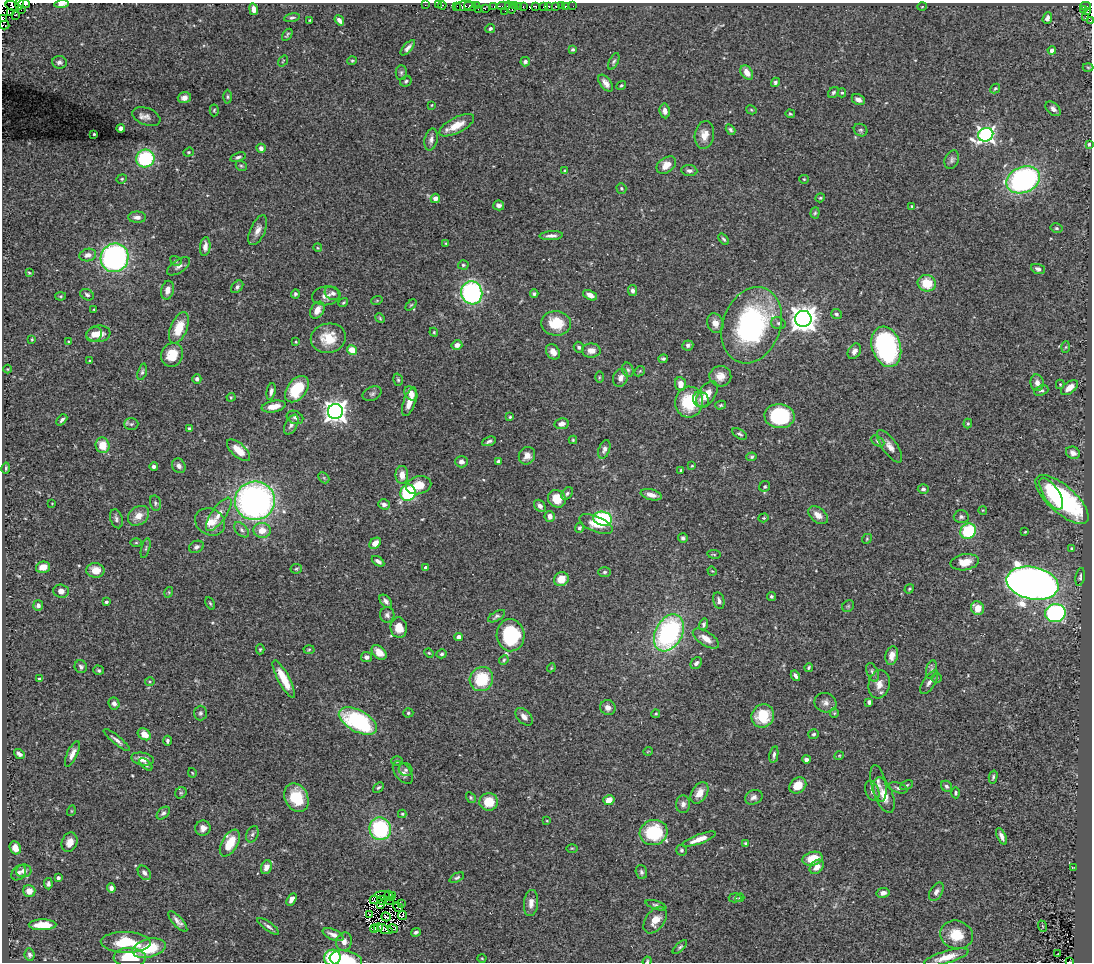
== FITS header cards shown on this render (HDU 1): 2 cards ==
NAXIS1  =                 1090
NAXIS2  =                  960

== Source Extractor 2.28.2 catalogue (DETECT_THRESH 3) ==
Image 1090 x 960 px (HDU 1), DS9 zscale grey, 1 PNG px = 1 image px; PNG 1094 x 964 px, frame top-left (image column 1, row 960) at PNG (2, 3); each listed source drawn as its Kron ellipse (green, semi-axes under 4 px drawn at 4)
Background 0.492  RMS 0.025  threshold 0.075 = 3 sigma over >= 5 px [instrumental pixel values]
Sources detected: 430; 6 with non-positive FLUX_AUTO (blend fragments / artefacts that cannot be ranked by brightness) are neither listed nor drawn; the other 424 listed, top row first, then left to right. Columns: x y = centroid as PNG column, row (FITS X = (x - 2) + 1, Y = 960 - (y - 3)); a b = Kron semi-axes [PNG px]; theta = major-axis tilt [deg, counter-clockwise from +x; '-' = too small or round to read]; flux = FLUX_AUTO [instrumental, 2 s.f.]
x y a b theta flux
19 4 6 2 81 20
24 4 6 2 -8 71
62 4 7 3 4 6.2
425 5 2 2 - 2.9
438 5 2 2 - 3.3
442 5 4 3 - 4.9
476 5 3 2 - 18
12 6 7 4 -18 2.6
457 6 3 2 - 20
464 6 9 5 11 85
470 6 6 4 -14 42
503 6 6 2 0 11
515 6 2 2 - 0.81
519 6 3 2 - 32
536 6 3 3 - 50
548 6 3 3 - 18
556 6 3 2 - 34
562 6 2 2 - 0.92
565 6 3 3 - 23
573 6 3 2 - 1.3
1085 6 5 3 - 13
494 7 4 2 - 9.6
510 7 6 4 -59 54
523 7 3 2 - 64
543 7 3 3 - 45
922 7 5 3 - 1.5
254 9 6 4 -79 11
478 9 2 2 - 3.2
485 9 2 2 - 0.88
1083 9 3 2 - 8.1
21 10 2 2 - 12
505 11 3 2 - 1.4
1088 12 2 2 - 14
10 13 4 2 - 11
16 15 2 2 - 4.2
292 18 8 4 11 3.4
1047 18 6 4 70 6.8
1085 18 3 2 - 1.8
2 19 3 2 - 1.3
310 20 3 3 - 1.4
339 20 5 4 - 6.7
1091 21 3 2 - 3
4 25 5 2 - 62
490 29 5 4 - 3.7
287 35 7 3 54 2.7
408 48 9 4 49 6.3
573 49 4 4 - 2.7
1052 50 4 4 - 6.3
283 61 6 3 53 1.5
352 61 5 4 - 2
614 61 9 4 64 3.3
59 62 7 6 - 5.3
525 62 5 4 - 4.2
1088 67 5 3 - 1.6
401 72 7 5 89 3.6
747 72 8 5 -55 15
406 81 6 5 - 2.8
775 82 5 4 - 3.3
606 83 10 5 -52 9.6
621 85 5 4 - 2.3
995 88 5 3 - 2.2
833 92 6 4 46 3.3
842 93 4 4 - 2.4
228 97 7 3 -90 2.5
184 98 6 5 - 7.6
858 99 7 5 -27 7.2
432 105 3 2 - 1.2
1053 109 9 5 -44 7.5
214 110 6 4 87 2.2
751 110 5 4 - 2
665 111 7 5 -81 9.8
790 114 5 4 - 2.2
146 116 15 8 -21 9.6
457 125 19 7 27 28
121 128 4 4 - 6.5
731 130 6 4 -56 3.3
861 130 7 6 - 3.4
94 134 3 3 - 1.7
704 135 14 9 81 17
986 135 7 6 - 630
431 139 11 6 78 7
1089 144 3 3 - 2.3
261 148 5 4 - 6.1
188 152 5 4 - 2.3
238 157 8 4 18 4
145 158 9 8 - 140
952 160 10 7 67 5.3
666 165 11 7 35 18
241 166 6 5 - 2.3
565 171 4 4 - 2.4
689 171 8 5 -8 5.6
122 179 5 4 - 2.2
804 179 5 4 - 1.7
1023 180 17 13 22 390
621 188 5 5 - 2.7
435 198 5 4 - 13
820 198 4 4 - 1.8
499 205 5 5 - 5
912 206 4 4 - 1.6
815 213 5 4 - 2.5
137 217 9 5 0 7.9
1056 228 6 4 -14 2.8
258 230 16 7 66 12
551 236 12 4 3 7.2
724 239 6 3 -52 2.9
446 243 3 3 - 1.8
205 247 9 5 84 9.2
318 248 4 3 - 1.5
88 255 8 6 10 9.6
115 258 14 14 - 380
176 261 6 4 -30 2.7
463 265 5 4 - 2.8
179 266 13 6 34 7.2
1038 269 7 4 -19 5
29 273 3 3 - 1.6
927 283 9 8 - 42
237 287 7 5 48 4.3
168 290 9 6 76 12
633 291 5 4 - 5.4
333 293 8 6 -27 5.3
472 293 12 10 -74 300
295 294 4 4 - 3
534 294 4 4 - 3
87 295 7 5 -28 4
590 295 7 4 -25 11
61 296 5 4 - 1.9
326 296 14 9 5 10
377 300 6 3 20 1.4
343 303 5 3 - 2
411 305 6 4 44 2.3
94 309 3 2 - 1.4
317 310 9 6 58 15
836 314 5 5 - 3.3
380 318 5 4 - 2.1
803 319 8 8 - 1900
556 323 15 12 -5 49
715 323 10 8 -69 13
778 323 7 5 -16 3.9
752 325 39 29 70 300
179 328 16 8 68 43
434 332 4 4 - 1.8
94 334 8 7 - 11
98 334 12 8 7 17
328 338 18 14 11 41
32 339 3 2 - 1.6
68 342 4 3 - 2.7
296 342 3 3 - 1.6
457 345 5 4 - 11
688 345 5 5 - 4.3
579 347 5 5 - 4.3
886 347 21 14 -73 260
1066 347 6 4 88 2.1
352 350 5 4 - 25
591 351 9 7 2 13
854 351 8 6 58 9.1
553 352 8 6 -54 11
172 355 12 11 - 34
663 359 4 3 - 2.7
90 361 3 2 - 1.5
8 369 4 3 - 1.2
628 370 7 5 -73 4
640 371 6 4 44 2.2
142 372 8 4 74 3.5
720 376 11 10 - 18
599 377 6 3 89 2
620 378 9 7 70 9.2
197 379 5 4 - 4.9
398 380 6 4 -73 2.6
1037 383 8 6 -82 10
680 384 7 5 -81 13
1060 384 4 4 - 1.7
1069 388 10 5 38 18
297 389 15 9 51 71
271 391 8 4 79 5.4
1041 391 7 5 21 3.8
411 393 8 5 -55 14
372 394 10 6 24 4.9
707 394 14 8 55 22
231 397 4 4 - 1.8
701 400 9 7 -47 7.3
409 402 15 6 71 18
689 402 15 14 - 74
721 405 5 4 - 2.3
274 406 12 5 11 22
335 411 7 7 - 1200
779 416 15 12 -5 150
295 417 8 6 -24 4.6
510 417 3 3 - 2.2
62 420 6 3 47 3.7
131 424 7 6 - 3.9
562 424 7 5 9 8.4
968 424 5 4 - 2.1
291 425 11 6 62 7.7
190 429 4 4 - 4.1
740 434 8 4 -31 3.2
573 440 4 4 - 1.9
489 441 7 3 20 4.1
878 441 7 5 -28 3.3
103 445 8 7 - 26
890 446 19 7 -55 13
604 449 10 5 70 6.2
238 450 14 6 -42 28
1073 453 7 6 - 8.9
527 456 9 8 - 11
752 457 5 4 - 2.5
498 461 4 3 - 3.3
461 462 6 5 - 6.7
154 466 4 4 - 5.2
179 466 8 6 -55 7.2
692 466 3 3 - 1.5
6 468 5 3 - 2.7
681 470 3 2 - 1.8
402 475 9 6 -90 15
324 478 6 4 -45 2.1
419 485 13 9 13 28
765 486 6 5 - 2.9
923 489 5 4 - 3.9
408 493 8 7 - 160
567 493 7 5 50 3.5
1051 494 18 8 -57 47
651 495 11 5 -14 11
557 499 9 8 - 27
1062 499 33 13 -42 260
255 501 20 19 - 630
52 503 2 2 - 0.93
155 503 8 5 -75 3.6
384 504 6 5 - 6.1
540 506 7 5 -48 6.9
983 510 4 3 - 1.2
219 514 19 7 55 17
818 515 11 7 -39 15
138 516 11 9 38 17
550 516 5 5 - 11
961 517 7 6 - 4.8
764 518 5 4 - 2.1
116 519 10 6 -72 5.1
603 519 9 7 -12 170
210 522 16 13 -30 27
596 524 18 7 -22 23
580 528 5 4 - 3.3
241 530 9 5 -46 5
262 530 8 7 - 21
968 531 8 7 - 97
1025 532 3 3 - 1.5
683 538 5 5 - 4.2
867 539 5 4 - 2
136 543 5 3 - 1.9
375 543 6 5 - 14
196 547 7 5 27 4.9
146 548 10 3 75 2.8
1071 549 3 3 - 2
714 554 7 3 -9 1.7
378 561 7 4 -34 5.8
965 562 14 8 9 25
43 567 7 5 15 18
426 568 4 3 - 7.3
296 569 5 4 - 2.3
95 570 9 7 -4 24
712 571 5 3 - 1.4
604 572 6 5 - 3.1
1080 577 9 4 79 3.6
561 579 7 7 - 24
1033 583 26 16 -12 1900
909 589 5 2 - 1.8
61 591 8 6 -5 8.5
169 592 5 3 - 1.6
771 596 4 4 - 3.2
386 601 8 5 -50 5.8
719 601 8 5 -78 5.7
106 602 3 3 - 3.7
210 603 7 3 -62 2.3
38 605 5 5 - 5.3
848 606 6 5 - 2.5
978 608 7 6 - 22
1055 613 10 9 - 310
387 615 8 7 - 5.3
497 616 9 4 30 3.7
703 624 6 4 74 4
399 628 10 8 -84 23
669 633 20 13 62 300
510 635 16 14 -84 120
459 637 4 4 - 8.1
706 639 15 7 -33 18
260 649 5 4 - 2
309 649 5 3 - 1.9
379 652 9 6 -43 15
429 653 5 4 - 1.8
442 654 5 4 - 3.1
892 655 9 6 76 14
366 657 5 5 - 6
504 660 5 4 - 2.3
696 663 6 5 - 4.9
81 667 6 6 - 4.4
809 667 4 3 - 2.5
551 668 4 3 - 1.5
99 670 5 4 - 2.7
931 670 9 5 78 4.6
872 672 10 5 -68 5.5
795 676 5 3 - 5.1
936 678 5 5 - 2.2
39 679 3 3 - 2.1
284 679 21 6 -62 39
481 679 12 11 - 69
150 682 5 3 - 1.8
929 682 13 6 57 7.9
879 684 14 10 76 16
869 702 4 4 - 4.4
114 703 6 5 - 6.4
825 703 11 9 -20 8.5
608 708 8 7 - 11
200 713 7 6 - 3.7
408 713 5 4 - 2.5
834 713 4 4 - 1.8
656 714 4 3 - 1.8
763 716 12 11 - 53
524 717 10 6 -46 9.1
358 721 21 11 -28 180
144 734 7 5 -34 17
814 734 5 5 - 3.4
117 740 16 4 -40 6.8
167 741 5 4 - 3.7
648 751 5 3 - 1.2
19 754 6 3 -38 5.5
72 754 14 5 65 10
774 755 8 4 79 4.2
839 756 4 3 - 1.4
142 759 11 6 -10 15
806 759 4 3 - 8.4
397 761 5 5 - 2.8
146 764 8 4 -42 4.2
406 770 7 6 - 3.9
192 773 5 3 - 1.3
403 773 13 7 -51 8.1
993 777 6 4 75 2.9
878 783 18 7 -78 9.8
798 785 9 7 39 24
907 785 7 4 27 2.7
947 786 6 5 - 4
378 787 6 4 43 2.5
898 788 10 5 -17 4.1
872 791 10 6 -70 6.7
181 793 6 5 - 2.6
700 793 12 7 57 18
956 793 5 4 - 3.1
884 795 18 9 -69 23
754 797 9 7 23 7
296 798 15 11 -63 58
471 798 5 4 - 2.2
609 800 6 5 - 17
489 802 9 9 - 36
683 804 9 7 85 7.3
71 811 5 3 - 1.5
163 813 7 5 44 4.4
402 814 4 4 - 2.1
547 821 3 2 - 1.3
203 828 8 7 - 8.7
380 829 11 10 - 160
654 833 14 12 17 100
252 834 8 5 67 4.2
1002 836 9 4 -66 7.9
699 839 18 4 20 17
69 842 10 7 70 13
230 843 15 8 60 38
745 843 3 3 - 2.2
15 848 7 5 -65 11
572 848 6 4 0 1.9
681 850 5 5 - 3.3
813 859 10 6 14 35
266 867 7 5 67 10
817 867 8 6 46 13
1074 868 4 2 - 1.5
24 871 7 6 - 11
641 872 7 5 -73 4
19 873 8 6 49 5.6
144 873 8 5 -50 5.9
58 878 4 3 - 4.6
457 878 8 4 27 3.5
48 884 6 4 -86 3.8
111 888 5 4 - 6.6
29 891 6 6 - 17
936 892 10 6 59 7.1
883 893 6 5 - 8.2
389 894 4 2 - 3.4
385 896 9 2 -12 1.6
392 896 4 2 - 1
735 898 6 4 -2 2.6
740 898 5 3 - 2.3
291 899 7 4 58 8.4
374 900 4 3 - 2
381 900 4 2 - 0.46
389 900 3 2 - 2.5
531 903 13 7 85 13
401 904 3 2 - 1.6
380 905 3 2 - 2.4
656 905 11 4 -18 4.2
398 907 5 2 - 1.2
370 914 3 2 - 0.81
403 915 4 2 - 0.45
386 917 5 2 - 1.8
655 920 15 9 53 21
178 921 13 5 -48 8.5
42 925 14 5 0 39
268 926 13 4 -36 5.3
1042 926 6 3 -69 1.7
375 928 4 2 - 0.8
378 928 5 2 - 3.2
385 929 8 4 -18 0.067
393 929 5 3 - 26
416 932 5 4 - 3.6
333 935 11 5 -23 10
956 935 16 14 -16 36
126 942 25 10 -2 65
344 942 9 8 - 9.9
680 947 9 4 42 3.2
149 948 17 9 15 64
1058 954 3 2 - 2
29 955 6 5 - 4.3
130 957 16 9 -1 57
332 957 8 7 - 98
946 957 23 6 16 23
482 958 4 3 - 1.4
346 960 16 9 -9 47
647 961 5 4 - 2.3
1070 962 4 2 - 4.1
At the frame edge (FLAGS 8, measured only in part): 11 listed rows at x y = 19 4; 24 4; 62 4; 12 6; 2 19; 1091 21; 4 25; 332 957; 346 960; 647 961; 1070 962
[6 non-positive-flux detections neither listed nor drawn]